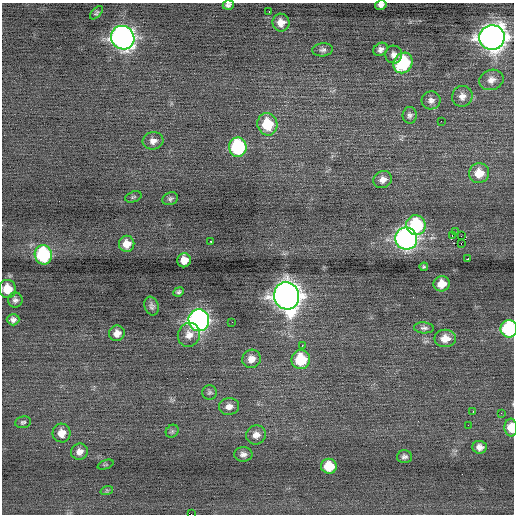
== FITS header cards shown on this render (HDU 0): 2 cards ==
NAXIS1  =                  512 / Axis length
NAXIS2  =                  512 / Axis length

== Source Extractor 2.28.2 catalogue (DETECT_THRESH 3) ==
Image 512 x 512 px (HDU 0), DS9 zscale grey, 1 PNG px = 1 image px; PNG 516 x 516 px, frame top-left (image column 1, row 512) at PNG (2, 3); each listed source drawn as its Kron ellipse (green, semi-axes under 4 px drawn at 4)
Background -0.0199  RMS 0.79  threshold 2.37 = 3 sigma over >= 5 px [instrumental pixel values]
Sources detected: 70; all 70 listed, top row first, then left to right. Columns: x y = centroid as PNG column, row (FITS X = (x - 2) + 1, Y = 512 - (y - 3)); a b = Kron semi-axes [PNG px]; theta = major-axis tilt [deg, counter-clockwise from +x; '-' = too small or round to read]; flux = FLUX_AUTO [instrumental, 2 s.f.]
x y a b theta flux
228 5 5 4 - 150
381 5 6 4 12 190
269 11 3 2 - 58
96 13 8 4 46 96
281 23 9 8 - 450
123 38 12 11 - 30000
492 38 12 12 - 49000
381 49 8 6 34 200
323 50 10 6 4 170
394 54 9 8 - 260
403 63 10 9 - 3700
491 80 12 10 18 390
462 96 10 10 - 360
431 100 9 9 - 260
410 115 8 7 - 160
441 121 2 2 - 160
267 124 11 10 - 1900
153 141 10 9 - 310
238 147 10 8 -81 5500
479 173 10 10 - 860
383 180 9 8 - 370
133 197 8 5 19 87
170 199 8 6 19 130
416 225 10 9 - 4000
455 232 2 2 - 24
452 235 2 2 - 35
461 236 2 2 - 60
406 239 11 11 - 21000
211 241 3 2 - 460
127 244 8 7 - 570
461 244 4 3 - 44
43 255 10 8 -79 4900
468 259 3 2 - 130
184 260 7 6 - 510
424 267 4 3 - 77
442 284 8 7 - 640
7 289 9 8 - 920
179 292 5 4 - 110
287 296 14 12 -74 59000
15 300 7 7 - 180
152 306 9 7 -70 180
13 320 6 5 - 190
199 320 11 10 - 22000
232 322 2 2 - 120
424 328 10 5 -5 160
509 329 9 8 - 5500
117 333 8 7 - 390
189 335 12 11 - 450
445 338 10 8 1 630
302 346 3 2 - 250
251 359 9 9 - 450
301 360 9 9 - 2100
210 392 7 7 - 120
229 406 10 8 5 330
473 411 3 2 - 75
501 413 3 2 - 66
23 422 8 6 9 120
468 425 2 2 - 89
511 428 9 6 -87 790
172 431 7 6 - 110
62 433 9 9 - 530
256 435 10 9 - 380
480 447 7 6 - 300
79 452 8 8 - 340
243 454 9 7 2 240
404 457 7 6 - 160
106 465 8 2 21 49
329 466 8 7 - 1400
107 490 6 4 18 84
191 514 2 2 - 1100
At the frame edge (FLAGS 8, measured only in part): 6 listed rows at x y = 228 5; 381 5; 7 289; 509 329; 511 428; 191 514